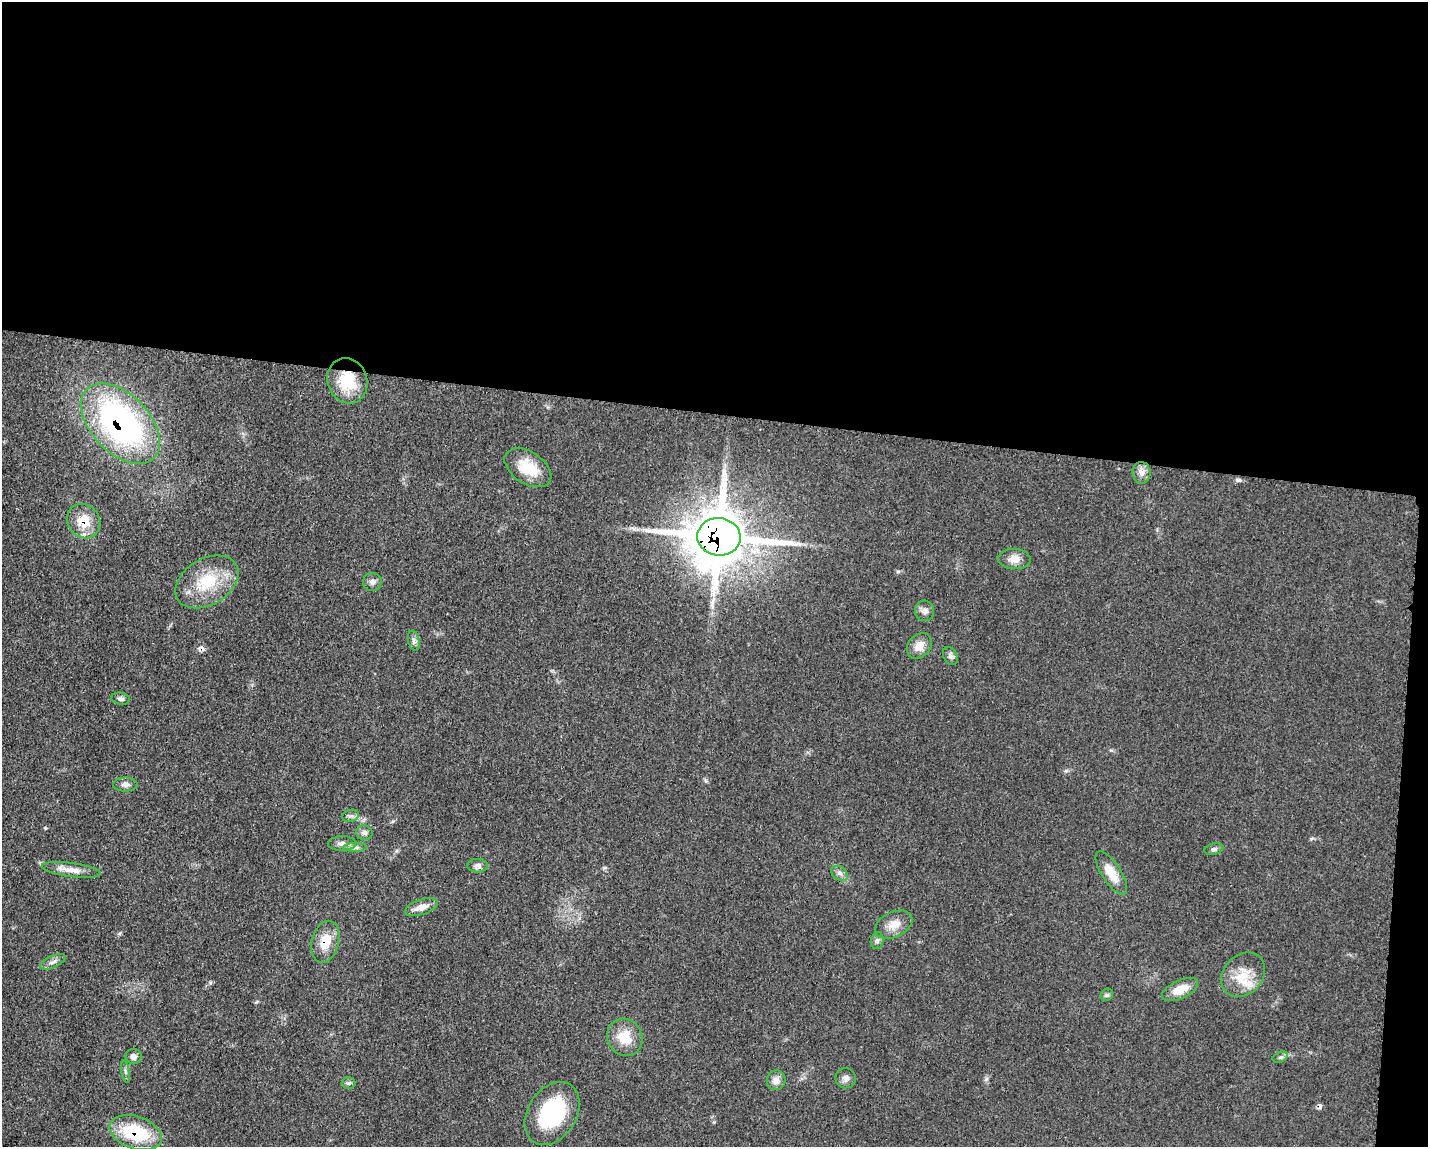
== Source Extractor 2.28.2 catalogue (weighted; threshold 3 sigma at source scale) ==
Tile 3 of 3 x 4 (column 3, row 1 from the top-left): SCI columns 3085-4510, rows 3449-4593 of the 4682 x 4609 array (HDU 1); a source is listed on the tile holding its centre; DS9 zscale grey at full resolution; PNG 1430 x 1149 px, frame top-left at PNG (2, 2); each listed source drawn as its Kron ellipse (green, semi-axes under 4 px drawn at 4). Shown black and unused: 37% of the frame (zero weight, under 3 of 5 exposures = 4% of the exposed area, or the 3 px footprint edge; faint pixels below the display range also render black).
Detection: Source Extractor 2.28.2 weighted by HDU 2 'WHT'; one run over the whole footprint, this tile lists its part. Background 0.0609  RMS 0.0061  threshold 0.0274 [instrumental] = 3 sigma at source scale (4.5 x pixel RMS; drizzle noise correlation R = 1.50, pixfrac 1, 0.05/0.05 arcsec/px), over >= 5 px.
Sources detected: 44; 2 cosmic-ray / hot-pixel residue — neither listed nor drawn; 1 inside a brighter listed object's ellipse — not listed separately; the other 41 listed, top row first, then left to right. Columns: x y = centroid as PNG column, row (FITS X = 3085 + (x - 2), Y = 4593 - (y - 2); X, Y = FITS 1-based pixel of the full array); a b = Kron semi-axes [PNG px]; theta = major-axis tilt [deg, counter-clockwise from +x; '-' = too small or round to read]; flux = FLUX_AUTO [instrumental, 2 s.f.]
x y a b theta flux
347 381 23 20 -69 23
120 424 48 29 -46 170
528 468 26 16 -33 18
1141 473 11 9 -87 3.9
84 521 18 16 -53 15
719 537 22 18 -6 3100
1014 559 16 10 -3 5.9
207 582 34 23 31 28
372 582 9 9 - 2.6
924 611 10 9 - 3.1
414 641 10 5 -76 2.1
919 646 14 11 49 6.5
950 656 9 6 -63 2
121 699 9 6 -10 1.8
125 785 12 7 -1 2.8
351 816 8 6 18 1.7
364 833 8 7 - 2.3
342 843 14 7 2 3.3
355 848 12 4 0 2
1214 849 9 5 15 1.7
478 866 10 6 0 2.7
71 870 29 7 -7 6.6
840 873 9 6 -38 2.4
1111 873 25 9 -57 11
421 907 17 7 18 5.9
894 925 20 12 26 7.7
877 941 8 6 74 1.8
325 942 21 13 76 13
53 962 14 6 24 2.9
1243 975 24 19 47 15
1180 989 19 9 25 10
1107 995 7 5 44 1.2
625 1037 19 17 -58 14
134 1056 8 7 - 2.6
1280 1057 8 5 25 1.3
125 1071 11 4 -81 1.5
846 1078 10 10 - 2.9
776 1080 10 9 - 4.2
348 1083 7 5 1 1.3
552 1113 34 24 57 52
136 1133 27 16 -18 39
Overlapping masked pixels (flux is a lower limit): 6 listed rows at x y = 347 381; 120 424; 84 521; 719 537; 325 942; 136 1133
Unlisted compact peaks at least as high as the median listed source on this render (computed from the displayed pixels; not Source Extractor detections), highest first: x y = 45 828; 986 1079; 210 983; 256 1002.